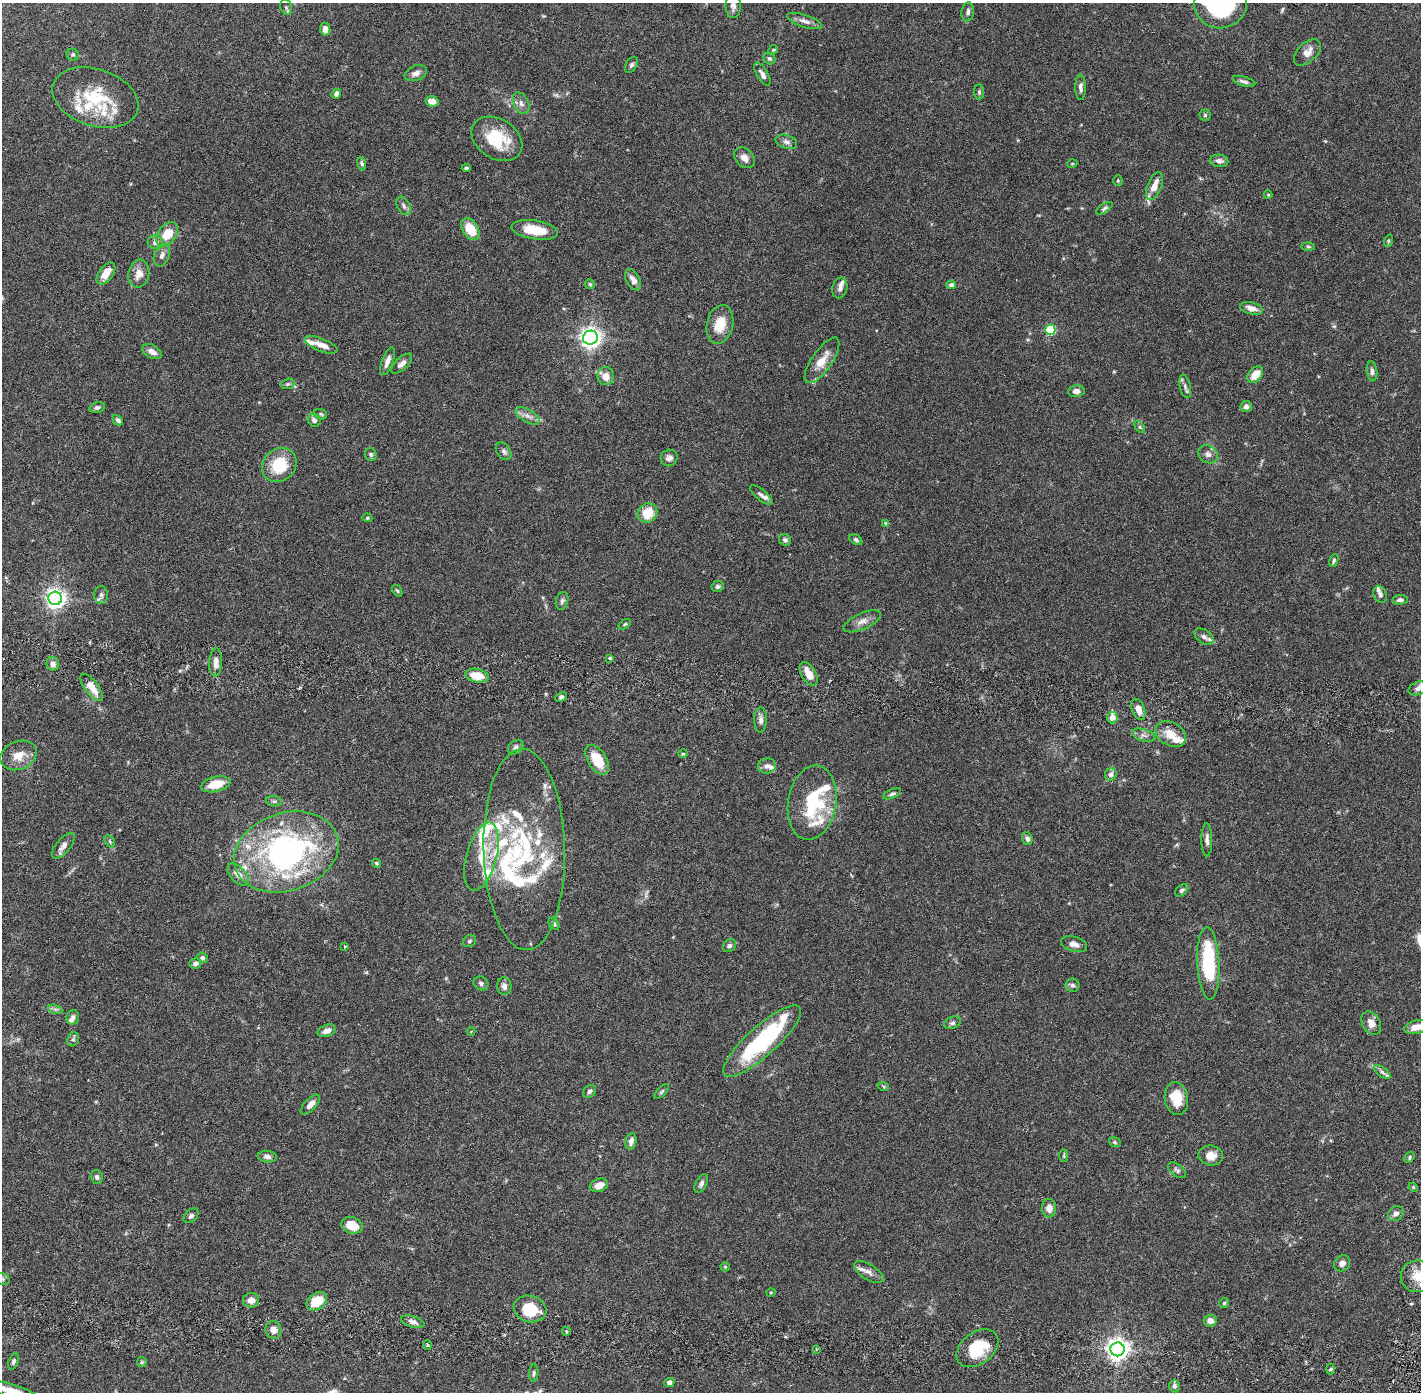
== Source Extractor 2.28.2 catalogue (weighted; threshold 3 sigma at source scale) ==
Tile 7 of 4 x 4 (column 3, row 2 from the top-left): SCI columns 2922-4340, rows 2882-4271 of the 5845 x 5872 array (HDU 1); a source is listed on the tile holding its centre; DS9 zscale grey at full resolution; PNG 1423 x 1394 px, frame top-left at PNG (2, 3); each listed source drawn as its Kron ellipse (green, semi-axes under 4 px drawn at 4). Shown black and unused: <1% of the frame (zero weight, under 2 of 6 exposures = <1% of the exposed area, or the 3 px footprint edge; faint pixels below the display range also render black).
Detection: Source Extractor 2.28.2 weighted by HDU 2 'WHT'; one run over the whole footprint, this tile lists its part. Background 0.0688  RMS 0.0048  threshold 0.0195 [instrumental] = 3 sigma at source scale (4.09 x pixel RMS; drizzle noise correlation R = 1.36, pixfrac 0.8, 0.05/0.05 arcsec/px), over >= 5 px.
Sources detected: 228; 1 too faint to see at this stretch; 1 inside a brighter object's white glare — neither listed nor drawn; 37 inside a brighter listed object's ellipse — not listed separately; the other 189 listed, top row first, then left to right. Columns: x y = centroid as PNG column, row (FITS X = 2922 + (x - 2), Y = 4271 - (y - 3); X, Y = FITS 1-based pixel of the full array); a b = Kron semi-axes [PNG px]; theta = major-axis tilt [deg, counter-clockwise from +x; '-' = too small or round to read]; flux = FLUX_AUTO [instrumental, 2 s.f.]
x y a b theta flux
1221 3 27 25 29 41
733 6 12 7 -89 1.4
286 7 8 5 -76 0.52
968 12 9 6 81 0.98
805 21 18 6 -18 1.6
325 29 6 5 - 1.7
773 50 5 4 - 0.3
1307 52 16 9 44 2.6
73 55 6 5 - 0.51
769 59 6 5 - 0.58
631 65 8 5 57 0.68
416 73 11 7 21 1.3
762 74 13 5 -59 1.2
1244 81 12 5 -17 0.93
1081 87 12 5 -89 1
979 92 7 5 -89 0.46
336 94 5 4 - 0.91
95 98 44 28 -18 16
432 101 6 5 - 2.4
521 103 11 7 -65 1.4
1205 115 5 5 - 0.41
497 139 27 20 -32 11
786 142 11 6 -18 1.1
744 158 12 9 -46 1.8
1219 161 9 6 -3 1.2
362 164 7 4 -77 0.56
1072 164 5 3 - 0.23
466 168 4 3 - 0.49
1118 181 5 4 - 0.31
1154 186 15 7 67 3
1268 195 4 4 - 0.27
404 206 10 6 -59 0.9
1104 208 9 4 33 0.59
470 229 12 7 -58 6.5
535 230 23 9 -9 7.7
167 234 14 9 52 5.4
1388 241 6 4 72 0.35
155 242 8 7 - 1.2
1308 246 6 4 -2 0.43
162 255 12 7 67 1.3
106 273 12 7 54 3
139 274 14 10 78 2.7
633 280 11 7 -62 1.5
590 284 5 4 - 0.38
951 285 4 4 - 0.69
840 288 10 7 76 1.1
1251 308 12 6 -14 2
720 324 20 13 77 5.7
1050 330 5 5 - 19
590 338 7 7 - 170
321 345 17 6 -22 2.6
152 352 10 6 -28 1.7
822 360 27 10 55 4.4
387 361 15 5 69 1.6
402 364 13 6 43 1.3
1372 371 10 5 -83 0.9
1255 375 9 6 49 4
606 376 9 8 - 2.8
288 384 7 5 19 0.49
1185 386 12 5 -77 0.98
1076 391 8 6 9 1.3
1246 406 5 5 - 1.3
97 408 8 5 15 0.65
321 414 7 5 -22 0.45
528 416 13 6 -31 1.6
118 420 6 4 -45 0.7
314 420 7 6 - 0.93
1140 427 7 3 -53 0.37
504 451 10 6 -57 0.81
371 454 6 6 - 0.54
1208 454 10 8 -32 1.4
669 458 8 8 - 1.1
279 465 18 16 43 10
761 495 14 5 -40 0.9
647 513 10 9 - 6.1
367 518 5 4 - 0.34
885 523 4 3 - 0.38
785 540 6 5 - 0.69
856 540 7 4 -33 0.53
1334 560 7 3 70 0.52
718 586 6 5 - 0.75
397 591 7 3 -57 0.37
1380 594 9 6 -69 0.85
101 595 9 7 -86 0.95
55 598 7 6 - 150
1400 600 8 5 5 0.7
562 601 9 6 75 0.7
862 621 20 8 24 2
625 624 7 3 35 0.36
1204 637 11 6 -35 1.2
610 658 3 3 - 0.54
216 662 14 6 87 1.9
53 664 7 6 - 1.3
809 674 13 7 -61 3.2
477 676 12 6 -11 4.9
92 688 16 6 -53 3.2
1418 688 10 6 22 1.1
561 697 6 4 26 0.63
1138 709 11 6 -69 2.5
1112 718 6 5 - 1.9
761 720 12 6 89 1.2
1171 734 16 11 -29 4.6
1143 735 12 6 -17 1.1
516 747 8 6 42 0.72
683 754 5 3 - 0.23
18 755 18 14 22 3.7
597 760 16 9 -58 7.1
767 766 9 7 9 1.2
1111 774 6 5 - 1.3
216 784 15 7 13 5.2
892 794 9 4 23 0.64
274 801 8 5 -7 0.55
812 803 37 24 80 18
1027 838 6 5 - 0.89
1207 840 16 5 -90 1.2
110 841 6 4 -60 0.46
63 846 15 7 50 1.5
524 849 100 41 -89 45
286 852 53 39 18 73
481 857 35 15 75 8.1
376 863 4 3 - 0.38
238 875 13 7 -46 2.2
1182 890 7 5 38 0.59
554 924 7 5 -58 0.55
469 941 7 5 38 0.51
1074 944 13 7 -16 1.6
345 946 3 3 - 0.42
729 946 7 6 - 0.7
202 958 5 5 - 0.68
195 963 6 5 - 0.81
1208 963 36 11 -87 22
481 983 8 6 -36 0.8
1072 985 7 6 - 0.74
504 986 9 7 -79 1.4
55 1009 7 4 -18 0.65
73 1017 7 6 - 0.84
952 1023 8 6 23 0.77
1371 1023 12 9 -61 2.1
1417 1027 13 6 11 3.2
327 1031 9 5 23 1.7
471 1031 4 3 - 0.24
73 1039 7 5 66 0.59
762 1041 51 15 42 27
1382 1072 9 4 -36 0.9
883 1086 6 4 -20 0.36
589 1091 7 5 46 0.63
662 1092 10 4 45 0.5
1176 1098 16 11 -80 6.4
310 1105 12 6 46 1.7
631 1141 8 5 79 1.3
1115 1142 6 4 -22 0.39
1211 1155 12 10 -10 2.8
1064 1156 6 3 90 0.32
267 1157 9 6 -6 1
1409 1157 6 4 53 0.46
1177 1170 10 6 -37 0.77
97 1177 7 6 - 0.69
701 1183 10 5 62 0.92
599 1185 9 6 20 2.4
1413 1187 5 4 - 0.33
1049 1208 9 7 -88 2.1
1396 1213 8 6 43 1
191 1216 8 6 41 0.8
352 1225 11 8 -16 4.2
1342 1263 9 7 45 1.3
725 1267 5 4 - 0.3
869 1272 17 7 -32 1.5
1418 1276 17 16 - 4.4
2 1279 7 5 -24 0.58
771 1292 5 3 - 0.26
251 1300 8 7 - 1.7
317 1301 11 8 37 7.6
1224 1303 5 5 - 0.4
530 1309 17 13 -16 8.5
1210 1321 6 6 - 1.6
413 1322 12 5 -15 1.3
273 1330 9 8 - 1.8
566 1331 4 3 - 0.45
427 1345 5 3 - 0.26
977 1348 23 16 37 11
816 1349 4 3 - 0.36
1117 1349 7 7 - 190
13 1361 9 5 68 0.61
142 1362 5 4 - 0.33
1331 1369 5 3 - 0.36
534 1373 8 4 85 0.57
669 1383 5 4 - 1
1174 1386 6 5 - 0.8
11 1391 31 6 -17 5.8
Isophote crosses this tile's border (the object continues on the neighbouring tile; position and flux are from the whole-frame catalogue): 6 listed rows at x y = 1221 3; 733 6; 1417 1027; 1418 1276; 2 1279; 11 1391